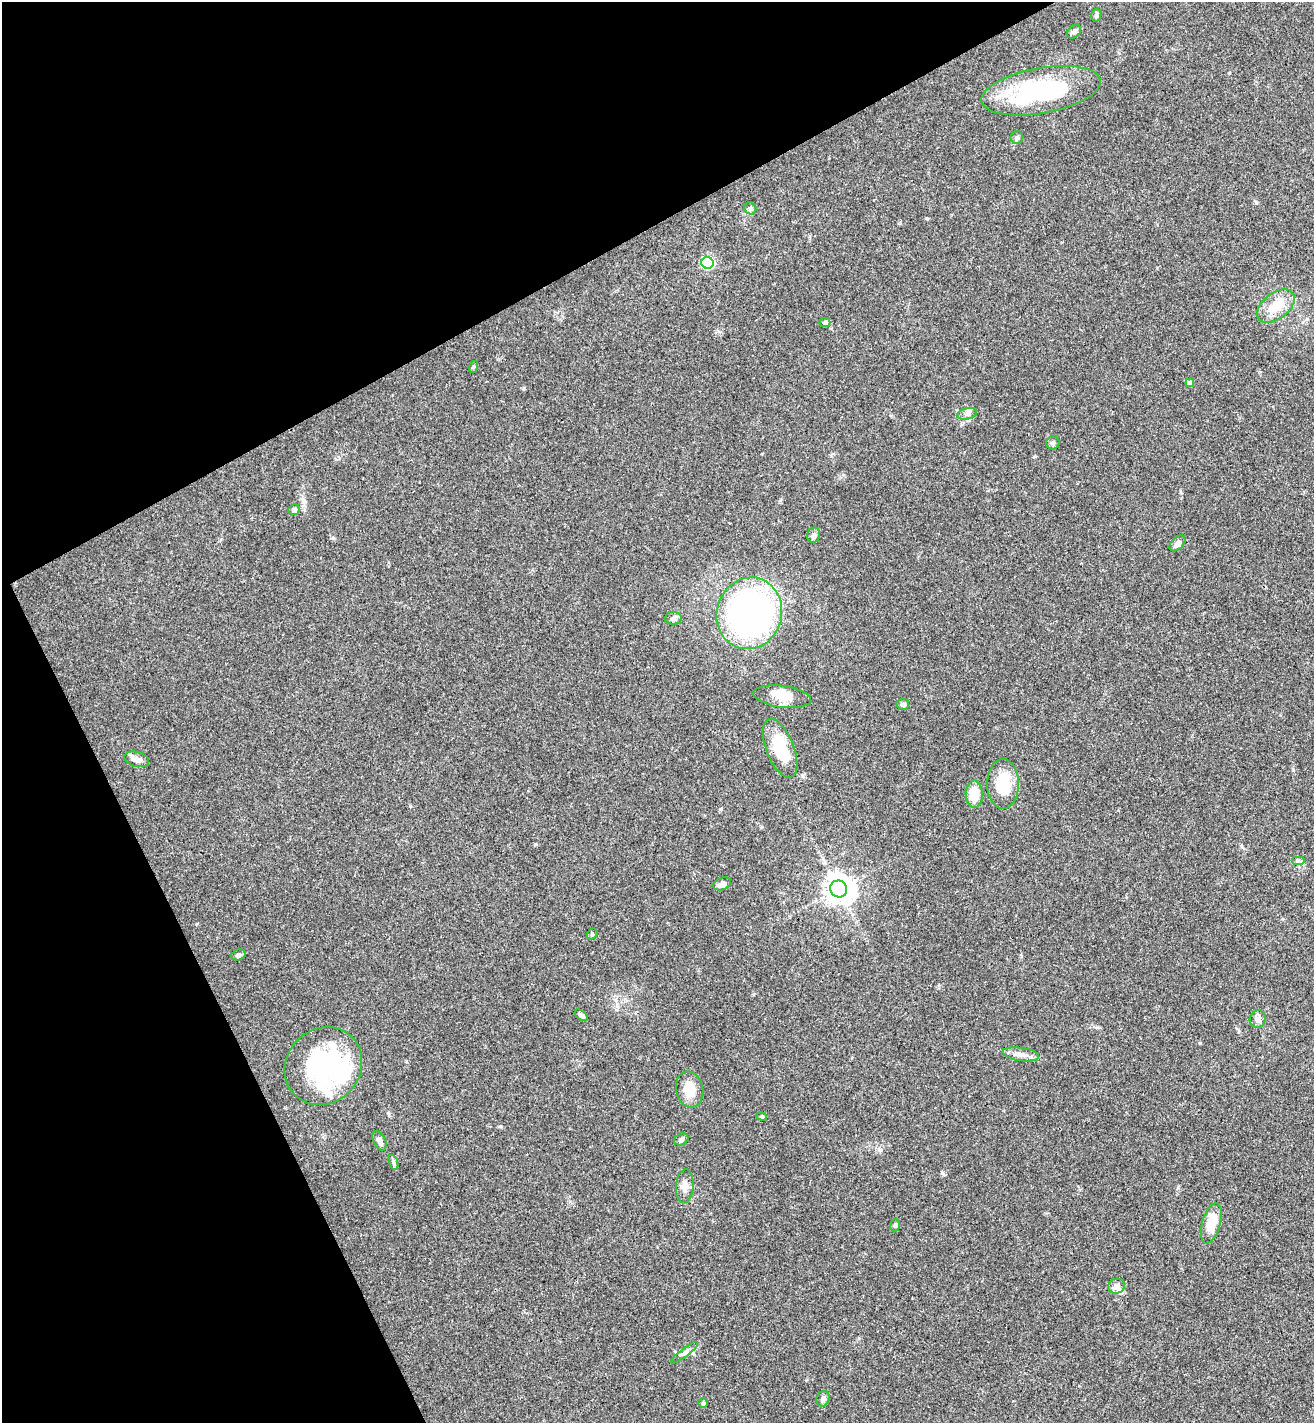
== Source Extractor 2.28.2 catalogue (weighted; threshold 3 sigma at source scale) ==
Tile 5 of 4 x 4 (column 1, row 2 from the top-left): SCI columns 175-1486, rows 2879-4299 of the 5732 x 5755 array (HDU 1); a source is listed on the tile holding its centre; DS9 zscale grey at full resolution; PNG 1316 x 1425 px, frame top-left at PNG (2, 2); each listed source drawn as its Kron ellipse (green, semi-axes under 4 px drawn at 4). Shown black and unused: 26% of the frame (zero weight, under 3 of 4 exposures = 4% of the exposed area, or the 3 px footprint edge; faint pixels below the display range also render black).
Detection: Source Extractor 2.28.2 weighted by HDU 2 'WHT'; one run over the whole footprint, this tile lists its part. Background 0.0388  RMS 0.0047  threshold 0.021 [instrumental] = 3 sigma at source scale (4.5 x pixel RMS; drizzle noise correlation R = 1.50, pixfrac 1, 0.05/0.05 arcsec/px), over >= 5 px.
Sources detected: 48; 2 inside a brighter object's white glare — neither listed nor drawn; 2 inside a brighter listed object's ellipse — not listed separately; the other 44 listed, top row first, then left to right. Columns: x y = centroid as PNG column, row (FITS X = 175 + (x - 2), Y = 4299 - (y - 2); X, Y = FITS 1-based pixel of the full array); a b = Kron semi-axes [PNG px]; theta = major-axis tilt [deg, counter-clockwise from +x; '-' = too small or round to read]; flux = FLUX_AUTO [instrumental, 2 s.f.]
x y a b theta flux
1096 15 6 5 - 0.91
1074 32 8 6 41 1.6
1041 91 60 23 10 57
1017 137 7 6 - 1.1
750 208 6 5 - 1
707 263 6 6 - 50
1276 306 21 13 37 9.2
825 323 5 4 - 1
473 367 6 4 70 0.55
1190 383 4 4 - 2.2
967 414 10 5 13 1.7
1053 443 6 6 - 1.1
294 510 6 5 - 1.6
814 535 7 6 - 1.4
1177 543 9 6 45 1.8
749 613 36 32 73 140
674 618 8 6 -1 1.4
782 697 29 10 -7 6.8
903 704 6 5 - 1.2
780 748 31 14 -68 16
136 759 13 7 -14 2.6
1003 784 25 15 -90 15
974 794 13 8 -89 11
1298 860 7 4 0 0.84
722 884 9 6 21 2.5
839 889 8 8 - 600
592 934 6 5 - 0.67
238 955 7 5 16 1
581 1015 7 4 -37 1.4
1258 1019 8 8 - 1.8
1021 1054 18 6 -8 3.1
323 1066 41 37 48 64
690 1089 18 13 -76 8.1
762 1116 5 4 - 0.63
681 1140 7 5 27 1.1
380 1141 10 6 -64 2.5
393 1162 8 3 -71 0.91
685 1186 17 8 85 3.5
1211 1223 21 9 74 10
895 1225 6 5 - 0.83
1116 1286 8 7 - 2.9
685 1353 16 3 38 1.5
823 1399 8 6 70 1.7
703 1403 5 5 - 0.65
Unlisted compact peaks at least as high as the median listed source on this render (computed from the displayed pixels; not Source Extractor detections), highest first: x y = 942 1173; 524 388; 926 218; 333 538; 1200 1043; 721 809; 802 776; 1229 73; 1241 846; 1256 202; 1178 1187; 1293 770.